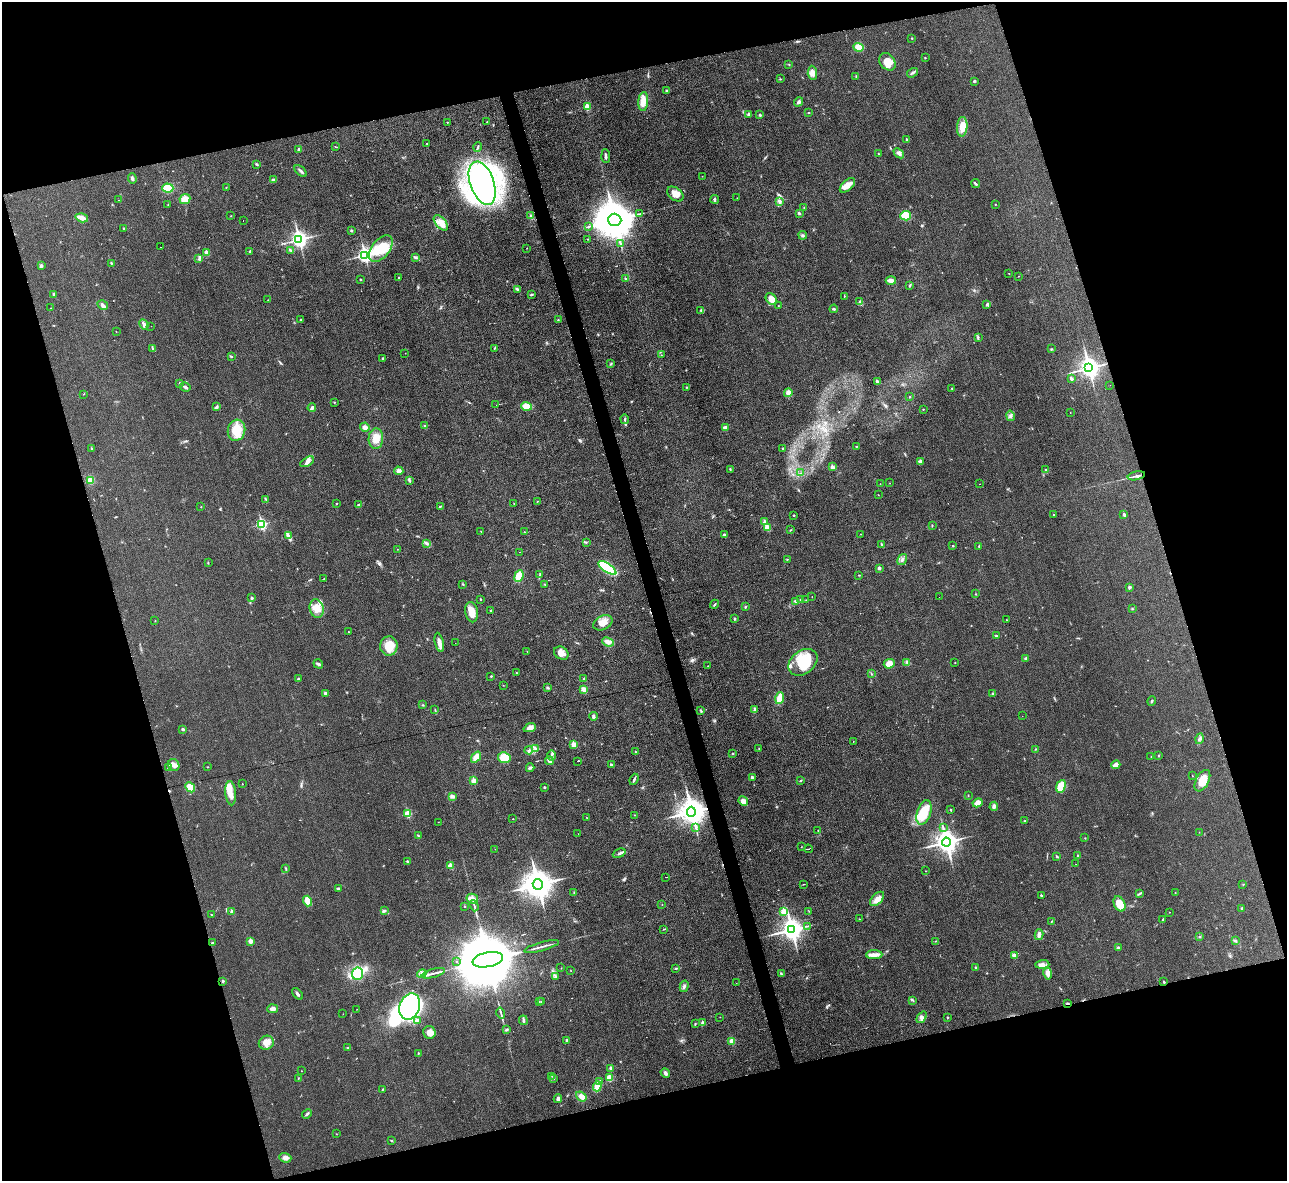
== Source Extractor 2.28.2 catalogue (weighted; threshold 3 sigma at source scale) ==
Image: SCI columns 1-5137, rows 144-4859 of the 5139 x 5124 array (HDU 1 of 3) = the unmasked area's bounding box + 8 px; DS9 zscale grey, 4 x 4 block average (1 PNG px = mean of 4 x 4 image px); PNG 1289 x 1183 px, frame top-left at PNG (2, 2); each listed source drawn as its Kron ellipse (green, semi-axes under 4 px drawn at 4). Shown black and unused: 33% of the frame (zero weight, under 3 of 6 exposures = <1% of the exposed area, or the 3 px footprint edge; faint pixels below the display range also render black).
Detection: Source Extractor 2.28.2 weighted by HDU 2 'WHT'. Background 0.035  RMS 0.0039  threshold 0.0158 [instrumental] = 3 sigma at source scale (4.09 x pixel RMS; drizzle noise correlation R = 1.36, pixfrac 0.8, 0.05/0.05 arcsec/px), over >= 5 px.
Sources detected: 437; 3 too faint to see at this stretch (4 x 4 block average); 1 inside a brighter object's white glare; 5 cosmic-ray / hot-pixel residue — neither listed nor drawn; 7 coinciding with a brighter row at this scale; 17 inside a brighter listed object's ellipse — not listed separately; the other 404 listed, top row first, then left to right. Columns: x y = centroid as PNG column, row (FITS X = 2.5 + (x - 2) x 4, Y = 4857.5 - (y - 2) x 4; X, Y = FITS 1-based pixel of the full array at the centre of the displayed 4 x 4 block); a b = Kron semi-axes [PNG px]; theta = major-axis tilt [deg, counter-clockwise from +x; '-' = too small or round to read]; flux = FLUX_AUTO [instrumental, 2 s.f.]
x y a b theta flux
912 38 2 2 - 2
859 47 5 4 - 23
925 58 3 2 - 0.81
887 62 9 7 -52 22
789 64 2 2 - 1
812 73 7 4 -85 11
912 73 6 3 35 4.3
856 76 3 2 - 1.2
780 79 2 2 - 1.4
974 81 3 2 - 2.9
667 91 4 3 - 3.8
643 102 9 5 85 24
798 102 5 3 - 5.3
587 107 2 2 - 50
808 113 3 2 - 1.2
749 114 2 2 - 1.1
760 115 3 2 - 2.7
447 122 2 2 - 1.9
487 122 2 2 - 0.81
962 127 10 5 86 25
907 139 3 2 - 2
426 143 2 2 - 0.79
336 147 4 2 - 1.1
478 147 4 2 - 2.4
299 149 3 2 - 2.7
899 153 6 3 -42 6.9
878 154 2 2 - 0.95
606 156 7 3 -86 4.5
256 164 3 2 - 2
301 171 7 2 -42 5
702 176 2 2 - 0.58
132 179 5 3 - 3.9
273 180 3 2 - 2.3
482 183 22 12 -70 730
976 184 4 2 - 3.1
847 185 9 5 42 21
226 187 2 2 - 1.1
168 188 5 4 - 35
675 194 9 6 -38 17
737 198 2 2 - 0.53
185 199 5 4 - 22
715 199 4 3 - 3.6
119 200 2 2 - 0.71
780 201 4 3 - 5.1
168 204 2 2 - 1.1
995 204 2 2 - 1.1
804 207 3 2 - 1.7
799 213 3 2 - 3.2
639 214 2 2 - 1.2
531 215 4 2 - 2.5
231 216 2 2 - 0.66
906 216 5 4 - 36
82 218 6 2 -17 26
615 220 6 6 - 9700
243 221 2 2 - 5.1
441 223 9 5 -47 21
589 226 3 2 - 1.6
124 228 2 2 - 1.3
351 231 2 2 - 5.9
803 235 4 3 - 3
299 239 3 3 - 900
587 239 2 2 - 0.88
620 244 2 2 - 0.99
161 247 2 2 - 4
381 248 15 9 52 46
527 248 2 2 - 0.58
291 250 3 2 - 2
250 251 2 2 - 2.1
207 253 2 2 - 35
365 255 3 3 - 630
415 257 4 2 - 3
199 258 4 2 - 3.1
111 263 3 2 - 2
41 266 4 3 - 3.7
1009 274 2 2 - 0.56
1019 276 2 2 - 0.43
399 278 2 2 - 3.9
360 279 2 2 - 2.7
626 279 2 2 - 3.4
891 280 5 2 - 15
910 285 2 2 - 1.3
517 289 4 3 - 3.1
53 294 3 2 - 2.4
531 294 3 2 - 3.1
844 296 3 2 - 1.1
771 299 7 5 -46 24
268 300 2 2 - 1.3
860 302 3 2 - 4.2
986 304 3 2 - 2.1
103 305 6 3 -32 7.4
778 305 2 2 - 0.66
50 308 2 2 - 0.63
834 309 4 2 - 3.6
701 310 3 2 - 0.88
301 320 2 2 - 1.8
558 320 2 2 - 1.5
144 324 5 3 - 5
151 326 2 2 - 0.32
116 332 2 2 - 0.46
978 337 3 2 - 2.8
152 348 3 2 - 2
494 348 3 2 - 1.7
1051 349 3 2 - 1.5
405 353 2 2 - 0.8
661 355 2 2 - 0.43
231 356 3 2 - 1.9
383 358 2 2 - 1.9
611 364 3 2 - 2.1
1089 368 4 3 - 1400
1071 378 4 2 - 4
877 381 2 2 - 5.6
179 383 2 2 - 4.2
1110 385 2 2 - 0.32
185 387 5 3 - 4.7
686 387 2 2 - 1.2
952 388 2 2 - 1.1
788 393 4 4 - 10
83 394 2 2 - 0.53
910 397 2 2 - 1
334 402 2 2 - 1.2
496 405 2 2 - 2.5
527 406 5 3 - 33
217 407 3 2 - 2.6
312 408 4 3 - 5.6
923 409 2 2 - 1.1
1070 413 2 2 - 0.45
1010 416 5 3 - 4.9
625 419 5 2 - 2.6
425 426 3 2 - 2
365 427 4 4 - 7.2
725 428 3 3 - 7.1
236 430 11 8 74 38
376 439 10 7 88 23
856 447 2 2 - 1.2
783 448 2 2 - 4
91 449 2 2 - 0.94
920 461 3 2 - 8.8
307 462 7 4 30 7.9
832 467 2 2 - 24
730 469 3 2 - 1.7
1045 469 2 2 - 2.3
399 471 4 3 - 8.6
801 473 2 2 - 0.78
1136 476 9 2 12 5.9
90 480 2 2 - 39
409 480 3 3 - 3.2
890 483 2 2 - 0.52
880 484 2 2 - 0.46
980 484 2 2 - 2.2
878 495 2 2 - 0.64
266 500 4 2 - 1.8
537 501 2 2 - 0.79
514 503 2 2 - 0.78
336 504 2 2 - 2.2
359 505 3 2 - 1.7
440 506 3 2 - 2.1
201 507 2 2 - 0.74
1054 514 2 2 - 1.7
794 515 2 2 - 2.8
1124 515 2 2 - 11
765 522 2 2 - 18
261 524 3 2 - 240
932 525 2 2 - 1.4
767 528 2 2 - 55
790 530 3 2 - 1.3
481 531 2 2 - 1.1
524 532 2 2 - 0.77
724 534 3 2 - 3.1
861 534 2 2 - 0.53
288 536 3 2 - 3.4
586 542 2 2 - 1.8
426 543 4 2 - 3.1
881 545 3 2 - 2.2
953 546 2 2 - 1.6
979 546 3 2 - 1.7
397 549 2 2 - 0.59
519 552 2 2 - 30
787 559 2 2 - 1
902 559 6 3 57 5.7
208 563 2 2 - 0.98
607 568 10 3 -34 190
879 568 2 2 - 13
540 574 3 2 - 1.3
859 575 3 2 - 1
519 576 6 4 68 35
324 578 2 2 - 0.7
462 584 2 2 - 1.1
544 584 2 2 - 0.69
1129 587 3 2 - 6.2
975 594 2 2 - 1
812 597 2 2 - 0.62
939 597 2 2 - 1.7
251 598 2 2 - 8
480 599 2 2 - 1.2
801 600 2 2 - 0.82
806 600 2 2 - 0.86
796 601 3 2 - 5.4
715 604 5 2 - 2.3
745 607 3 2 - 2.4
317 609 9 7 -78 21
1132 609 2 2 - 0.81
490 611 3 2 - 1.5
472 612 10 6 -80 24
734 619 2 2 - 6.3
1006 620 2 2 - 0.51
155 621 2 2 - 1.2
603 623 10 7 26 22
348 632 2 2 - 1.6
996 636 3 2 - 1.9
439 642 9 3 -78 13
608 642 6 3 -22 8.1
455 643 2 2 - 0.46
389 646 9 8 - 40
527 651 2 2 - 0.78
561 653 8 6 -35 14
1025 658 3 2 - 3.1
803 662 16 11 37 78
907 662 3 2 - 2
955 662 2 2 - 0.71
318 664 5 2 - 5.4
889 664 5 4 - 20
708 666 2 2 - 1.2
516 673 2 2 - 2.4
871 674 3 2 - 1.3
491 676 2 2 - 0.95
298 679 3 2 - 2.9
584 679 2 2 - 1.4
503 685 2 2 - 0.8
547 688 3 2 - 3.4
584 689 4 3 - 8.2
325 693 3 3 - 3.5
993 694 2 2 - 2.5
780 698 6 3 73 42
1152 701 4 2 - 2.6
423 705 2 2 - 1.4
435 709 2 2 - 0.76
755 709 4 3 - 4.1
701 710 4 2 - 1.7
593 716 4 3 - 4.7
1022 716 2 2 - 0.48
530 728 6 3 23 13
183 729 3 2 - 4
1199 739 5 3 - 4.7
853 741 2 2 - 0.57
574 745 2 2 - 47
535 749 2 2 - 1.7
759 749 2 2 - 1.3
1035 749 3 2 - 1.2
529 750 4 2 - 3.4
635 751 2 2 - 0.84
733 754 2 2 - 1.4
1159 755 2 2 - 1.3
552 756 5 3 - 5.2
1151 756 2 2 - 0.75
476 757 6 3 54 26
504 758 6 5 - 37
549 760 4 3 - 7.8
578 761 2 2 - 28
174 765 6 5 - 12
611 765 3 2 - 2.3
1116 765 4 3 - 19
207 767 2 2 - 1.1
168 768 4 2 - 3.3
530 768 4 2 - 4.4
1192 776 3 2 - 0.77
752 777 2 2 - 14
634 779 6 2 68 3.8
474 781 2 2 - 46
801 781 2 2 - 1.8
1202 781 11 6 63 30
242 784 2 2 - 1.1
1061 786 6 4 70 60
190 787 5 4 - 32
544 787 3 2 - 1.7
231 793 12 5 -85 19
968 795 2 2 - 0.75
452 796 3 2 - 2.8
743 801 5 4 - 12
978 803 5 3 - 15
994 806 5 2 - 8.6
950 810 2 2 - 3.3
691 812 5 4 - 2900
924 812 13 7 71 56
408 814 2 2 - 80
635 815 2 2 - 0.84
586 817 3 2 - 0.8
513 819 2 2 - 1.5
1024 821 3 2 - 1.1
438 822 2 2 - 0.5
695 828 2 2 - 0.97
943 828 2 2 - 1.5
818 830 2 2 - 0.86
1199 832 2 2 - 0.58
578 834 2 2 - 0.35
418 836 2 2 - 1.3
1085 838 2 2 - 0.94
946 842 4 3 - 1800
801 847 2 2 - 0.71
495 849 2 2 - 0.37
808 849 4 2 - 1.4
619 853 7 3 22 4.8
1078 855 2 2 - 4.4
1057 856 3 2 - 2.4
407 862 3 2 - 2.4
1076 864 2 2 - 0.28
450 866 2 2 - 43
286 869 3 2 - 1.7
925 871 2 2 - 0.59
666 877 2 2 - 0.75
538 884 5 5 - 4000
803 884 4 2 - 1.5
1243 884 2 2 - 0.69
338 888 3 2 - 2.6
1175 892 2 2 - 0.54
574 893 3 2 - 1.1
1139 894 4 2 - 1.9
1041 895 2 2 - 4.2
472 899 6 5 - 9.8
877 899 9 5 46 16
308 901 5 3 - 22
662 904 2 2 - 0.73
1119 904 8 5 -63 35
465 906 2 2 - 2.6
474 906 6 2 -72 3.3
1242 908 3 2 - 2.5
384 911 4 2 - 3.9
784 911 2 2 - 66
809 911 2 2 - 0.63
232 912 2 2 - 17
1169 912 2 2 - 0.64
212 915 2 2 - 0.83
859 919 2 2 - 0.67
1163 919 2 2 - 1.7
1051 921 2 2 - 1.1
807 926 4 2 - 2.2
664 929 4 2 - 1.3
792 930 4 4 - 1800
1039 935 5 3 - 8.6
1199 936 3 2 - 1.5
1235 940 4 2 - 2.8
250 941 2 2 - 25
936 941 2 2 - 0.9
212 943 3 2 - 3
542 946 18 2 15 7.7
1118 948 2 2 - 2.9
874 955 8 4 0 11
1014 955 3 2 - 13
488 960 15 7 11 39000
456 962 2 2 - 0.78
1042 964 7 4 1 9.2
561 968 2 2 - 0.55
976 968 4 2 - 3.4
675 969 2 2 - 0.85
571 971 2 2 - 0.58
422 973 5 2 - 4.7
433 973 12 2 16 7.9
781 973 4 2 - 2
1048 973 6 3 -80 9.3
358 974 6 5 - 100
556 976 3 2 - 1.8
223 981 2 2 - 6.8
1164 982 2 2 - 1.8
736 983 2 2 - 0.62
684 986 6 3 76 4.6
297 994 7 2 -48 5
913 1000 3 2 - 1.9
541 1001 2 2 - 0.76
539 1002 2 2 - 1.1
1067 1003 4 2 - 1.8
410 1007 13 10 68 790
273 1009 5 3 - 7.7
357 1009 2 2 - 0.56
501 1013 5 2 - 3
343 1014 2 2 - 0.53
720 1017 2 2 - 0.43
922 1017 6 4 54 6.1
947 1017 2 2 - 1.3
417 1020 3 2 - 2.6
523 1020 5 2 - 4.7
695 1023 2 2 - 1.3
703 1023 2 2 - 16
506 1030 4 2 - 3
429 1032 6 6 - 19
566 1040 3 2 - 1.9
732 1041 2 2 - 50
266 1043 8 7 - 17
348 1047 4 2 - 1.9
418 1053 3 2 - 1.6
611 1068 3 3 - 4.5
301 1071 2 2 - 0.72
665 1073 5 3 - 5.6
552 1076 2 2 - 0.86
298 1078 3 2 - 0.86
554 1078 2 2 - 1.4
609 1078 4 4 - 17
600 1081 3 2 - 2.8
597 1086 5 3 - 42
383 1089 2 2 - 1.1
581 1096 6 4 -38 12
558 1099 4 3 - 4.3
307 1114 5 2 - 4.3
336 1134 2 2 - 0.5
391 1141 3 2 - 1.6
285 1158 6 4 -18 8.2
Overlapping masked pixels (flux is a lower limit): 2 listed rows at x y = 691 812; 1067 1003
Diffuse or blended objects may show on this block-average render without a row.